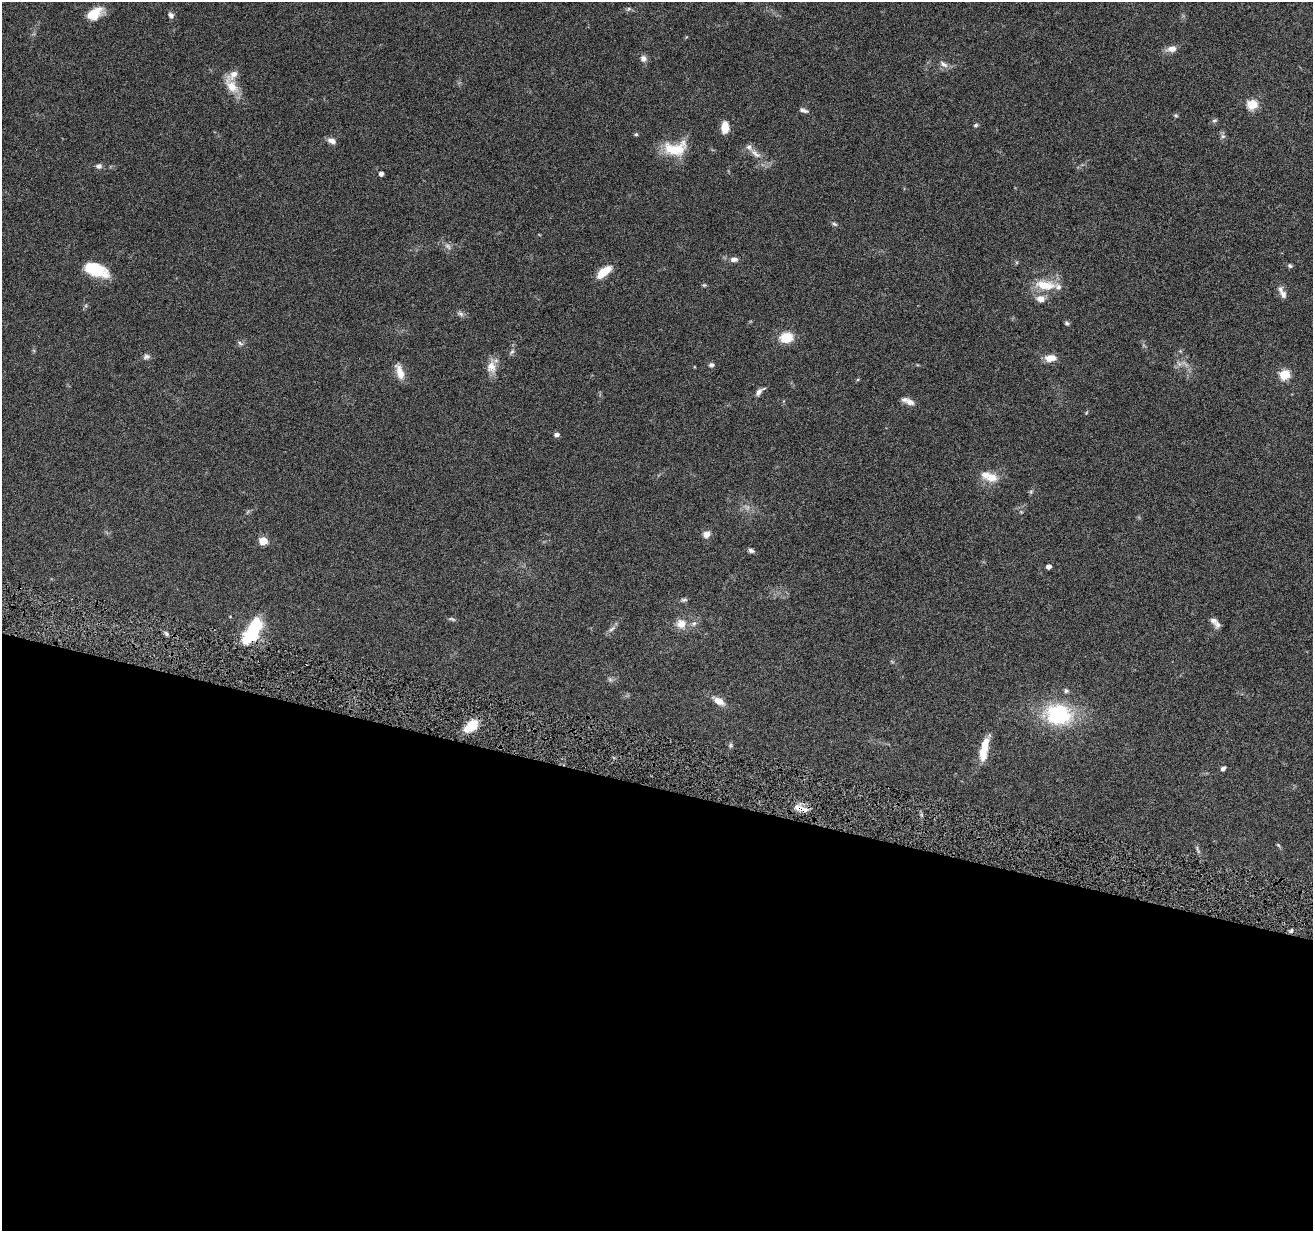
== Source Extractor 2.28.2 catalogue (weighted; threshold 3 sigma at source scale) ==
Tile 14 of 4 x 4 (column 2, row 4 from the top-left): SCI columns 1314-2624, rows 255-1483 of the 5245 x 5297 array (HDU 1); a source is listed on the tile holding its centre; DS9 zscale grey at full resolution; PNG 1315 x 1233 px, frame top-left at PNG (2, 2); no overlay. Shown black and unused: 36% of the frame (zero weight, under 4 of 8 exposures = <1% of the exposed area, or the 3 px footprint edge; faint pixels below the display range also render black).
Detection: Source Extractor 2.28.2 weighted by HDU 2 'WHT'; one run over the whole footprint, this tile lists its part. Background 0.0614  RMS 0.0042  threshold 0.0171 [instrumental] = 3 sigma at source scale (4.09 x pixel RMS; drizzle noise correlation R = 1.36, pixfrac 0.8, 0.05/0.05 arcsec/px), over >= 5 px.
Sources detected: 82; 1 too faint to see at this stretch — not listed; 9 inside a brighter listed object's ellipse — not listed separately; the other 72 listed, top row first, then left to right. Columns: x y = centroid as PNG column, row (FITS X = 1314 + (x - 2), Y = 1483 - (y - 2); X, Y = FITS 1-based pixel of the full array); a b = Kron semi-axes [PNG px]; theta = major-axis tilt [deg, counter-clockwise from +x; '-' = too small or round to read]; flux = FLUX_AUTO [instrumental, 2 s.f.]
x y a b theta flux
629 9 7 5 22 0.75
94 14 19 11 31 7.1
171 15 8 6 -61 1.3
1172 49 14 8 6 2.4
643 58 8 8 - 1.8
943 64 14 7 -33 1.9
231 86 26 12 -59 6.6
1252 104 6 5 - 23
803 110 11 5 -20 1.2
1176 115 6 4 -21 0.56
1214 120 8 5 17 0.77
976 125 6 4 15 0.63
725 127 13 8 88 4.6
636 134 4 4 - 0.58
1223 136 7 6 - 0.98
332 141 10 6 -23 1.9
675 149 30 17 6 12
755 153 18 7 -39 3.2
99 166 8 7 - 1.3
381 174 4 4 - 1.6
834 224 8 5 -27 0.73
448 246 10 6 -45 1.4
734 259 9 7 -1 1.8
1290 266 6 5 - 0.75
96 269 27 13 -21 14
604 272 18 8 37 6.5
704 285 5 4 - 0.48
1045 285 27 12 -8 8.6
1283 294 11 8 -72 1.8
1040 299 12 9 -11 3
460 314 10 6 -28 1.2
1067 323 7 5 -50 0.7
786 338 13 10 9 8.4
240 343 8 5 -32 0.91
1180 351 5 5 - 0.46
512 352 9 5 52 0.93
146 357 10 6 8 1.2
1050 358 12 7 6 4.5
1179 364 8 5 -59 1.3
711 365 6 5 - 1.1
491 367 17 13 -84 4.4
400 372 19 8 -70 4.3
1285 375 6 5 - 23
759 392 12 6 51 1.5
910 402 13 9 -24 2.1
556 435 6 5 - 1.1
992 478 14 12 12 5
1021 512 4 4 - 0.4
706 534 9 8 - 2.4
263 541 5 5 - 11
751 550 7 5 -25 1
1049 566 4 4 - 1.7
684 600 9 5 11 0.81
452 619 11 4 -15 0.74
1214 620 10 7 -15 1.5
694 623 8 5 62 1.1
681 624 12 11 - 4.3
612 629 13 5 38 1.4
252 632 29 12 60 25
166 634 7 5 -57 0.81
610 680 7 4 -1 0.8
1066 691 6 5 - 0.77
719 701 15 7 -32 3.9
1058 715 33 24 -8 31
472 726 17 9 41 9
730 745 7 5 24 0.69
985 745 20 9 74 6.2
1223 768 7 5 40 1.1
804 809 13 7 -9 3
1278 845 7 4 -45 0.49
1197 849 15 4 -64 0.97
1291 931 6 4 45 0.65
Overlapping masked pixels (flux is a lower limit): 2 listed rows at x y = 252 632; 804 809